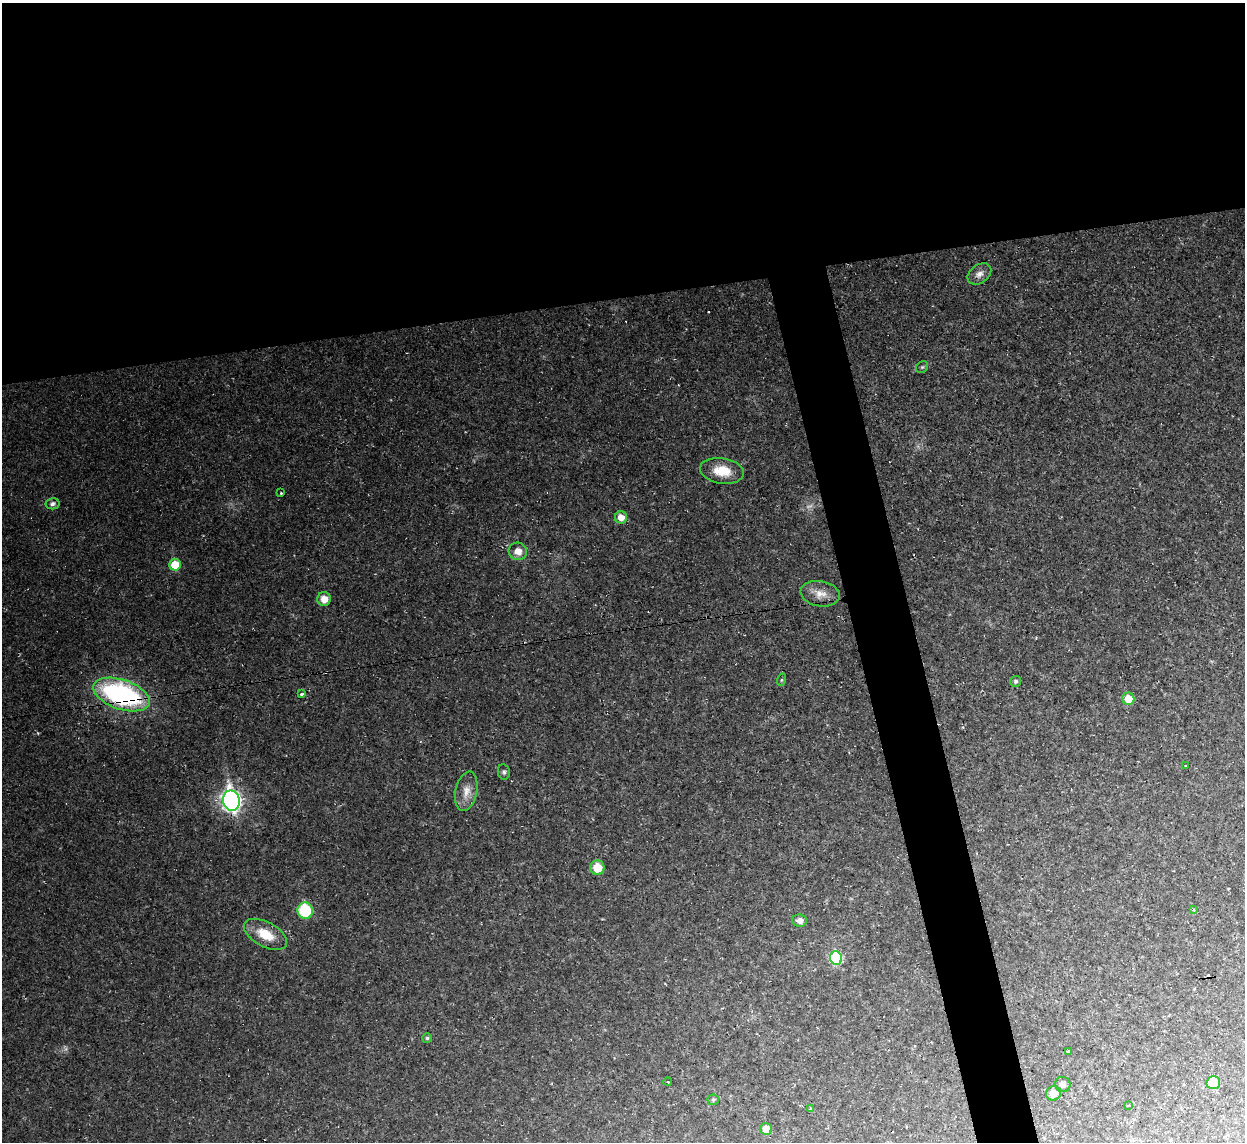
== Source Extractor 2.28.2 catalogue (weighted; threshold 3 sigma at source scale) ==
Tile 2 of 4 x 4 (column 2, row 1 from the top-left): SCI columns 1243-2485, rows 3556-4695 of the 4970 x 4948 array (HDU 1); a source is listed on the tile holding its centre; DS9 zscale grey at full resolution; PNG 1247 x 1144 px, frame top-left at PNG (2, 3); each listed source drawn as its Kron ellipse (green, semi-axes under 4 px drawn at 4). Shown black and unused: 30% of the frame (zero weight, under 2 of 3 exposures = <1% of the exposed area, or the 3 px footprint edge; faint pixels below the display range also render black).
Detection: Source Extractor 2.28.2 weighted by HDU 2 'WHT'; one run over the whole footprint, this tile lists its part. Background 0.035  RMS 0.0072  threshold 0.0324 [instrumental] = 3 sigma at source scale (4.5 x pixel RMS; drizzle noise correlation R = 1.50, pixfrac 1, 0.05/0.05 arcsec/px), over >= 5 px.
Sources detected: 37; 1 too faint to see at this stretch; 1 cosmic-ray / hot-pixel residue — neither listed nor drawn; the other 35 listed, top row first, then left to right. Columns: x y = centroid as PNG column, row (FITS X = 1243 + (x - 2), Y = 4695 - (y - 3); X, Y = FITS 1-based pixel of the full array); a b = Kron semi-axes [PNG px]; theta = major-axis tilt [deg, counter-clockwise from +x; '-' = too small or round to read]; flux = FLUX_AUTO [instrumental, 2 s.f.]
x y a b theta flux
979 274 13 9 36 4.6
922 367 6 5 - 1.3
722 471 22 12 -8 16
281 493 3 3 - 1.8
52 504 7 5 10 2.1
621 517 6 6 - 7.5
518 551 9 8 - 7.4
175 565 6 5 - 17
820 594 19 12 -9 8.5
324 599 7 7 - 7.8
781 680 6 4 71 0.84
1016 681 5 5 - 1.3
121 694 29 14 -19 140
302 694 4 3 - 2.6
1128 699 6 6 - 10
1185 766 3 3 - 1.4
504 772 7 6 - 1.6
466 791 20 11 78 8.3
231 801 10 8 -79 340
597 868 7 7 - 13
1194 910 4 3 - 1.2
305 911 8 7 - 46
800 920 7 6 - 3.4
265 934 23 12 -28 17
836 958 7 6 - 50
427 1038 5 5 - 1.1
1069 1051 3 3 - 2.6
668 1082 4 3 - 0.65
1213 1082 7 6 - 17
1063 1084 8 7 - 2.7
1053 1093 7 7 - 7.4
713 1100 6 5 - 1.2
1129 1106 3 3 - 2.1
811 1109 3 3 - 19
766 1129 6 6 - 9
Overlapping masked pixels (flux is a lower limit): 1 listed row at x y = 121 694